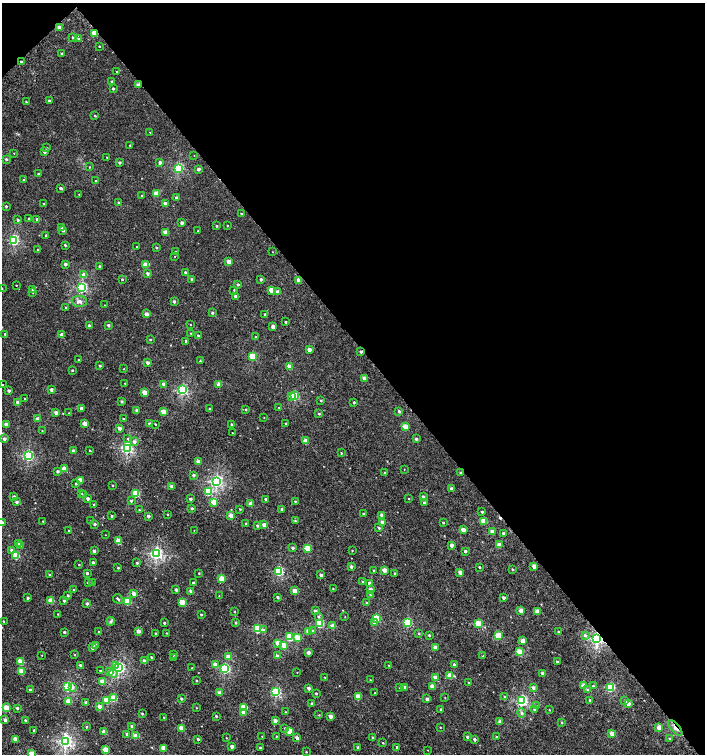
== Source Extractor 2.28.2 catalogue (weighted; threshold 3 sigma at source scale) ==
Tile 3 of 4 x 4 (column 3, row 1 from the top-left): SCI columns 3025-4430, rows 4557-6059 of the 6018 x 6060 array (HDU 1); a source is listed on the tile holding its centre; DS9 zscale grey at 2 x 2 block average (1 PNG px = mean of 2 x 2 image px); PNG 707 x 756 px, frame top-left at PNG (2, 3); each listed source drawn as its Kron ellipse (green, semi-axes under 4 px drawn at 4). Shown black and unused: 46% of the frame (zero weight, under 3 of 5 exposures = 2% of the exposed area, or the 3 px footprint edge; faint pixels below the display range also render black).
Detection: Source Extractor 2.28.2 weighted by HDU 2 'WHT'; one run over the whole footprint, this tile lists its part. Background 0.00107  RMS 0.0022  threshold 0.0101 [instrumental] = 3 sigma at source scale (4.5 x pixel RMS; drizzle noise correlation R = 1.50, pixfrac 1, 0.0396/0.0396 arcsec/px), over >= 5 px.
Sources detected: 436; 1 cosmic-ray / hot-pixel residue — neither listed nor drawn; the other 435 listed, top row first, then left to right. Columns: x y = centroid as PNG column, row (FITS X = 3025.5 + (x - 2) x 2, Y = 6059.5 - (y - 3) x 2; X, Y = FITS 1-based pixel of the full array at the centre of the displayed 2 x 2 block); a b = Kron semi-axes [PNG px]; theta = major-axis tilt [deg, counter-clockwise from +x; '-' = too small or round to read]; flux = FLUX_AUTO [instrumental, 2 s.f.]
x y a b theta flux
59 27 2 2 - 5.4
94 33 2 2 - 9.1
73 37 2 2 - 0.84
79 39 3 2 - 0.81
99 46 2 2 - 0.36
62 53 2 2 - 0.82
21 62 2 2 - 1.3
117 72 2 2 - 0.62
111 81 2 2 - 0.56
138 85 2 2 - 3.6
113 88 2 2 - 1
49 101 2 2 - 1.4
26 102 2 2 - 0.4
95 116 3 2 - 0.47
150 132 2 2 - 0.26
130 145 2 2 - 0.48
47 148 3 2 - 0.59
44 151 2 2 - 2.4
14 153 2 2 - 0.23
194 155 2 2 - 0.17
107 157 2 2 - 0.23
6 159 2 2 - 1
160 162 2 2 - 2
119 163 2 2 - 1.5
89 167 3 2 - 0.4
178 168 3 3 - 56
198 169 2 2 - 2.2
38 174 2 2 - 1.2
23 180 3 2 - 0.35
96 181 2 2 - 0.31
61 188 3 2 - 1.2
156 193 3 2 - 8.2
79 195 2 2 - 0.13
142 196 2 2 - 0.32
176 198 2 2 - 1.8
119 203 2 2 - 1.1
165 203 2 2 - 3.1
44 204 2 2 - 0.55
6 206 2 2 - 0.78
241 214 2 2 - 0.46
29 219 2 2 - 0.68
37 219 2 2 - 0.79
18 220 2 2 - 0.82
182 223 2 2 - 2.3
217 226 2 2 - 0.57
227 226 2 2 - 0.34
61 227 2 2 - 0.64
63 231 2 2 - 1.2
198 231 2 2 - 0.55
166 232 3 2 - 6.8
46 235 2 2 - 0.9
14 240 3 3 - 64
65 245 2 2 - 0.78
137 247 2 2 - 0.52
156 247 2 2 - 0.81
38 250 2 2 - 0.44
175 251 2 2 - 0.19
272 252 2 2 - 0.18
175 256 2 2 - 0.27
229 262 2 2 - 5.2
65 264 2 2 - 2.4
146 265 3 2 - 9.5
100 266 2 2 - 1
185 272 2 2 - 0.86
147 274 2 2 - 1.6
84 275 3 2 - 4.4
122 279 2 2 - 0.62
192 279 2 2 - 1.2
261 279 2 2 - 1.3
299 280 2 2 - 6.8
238 284 2 2 - 0.99
16 285 2 2 - 0.24
82 287 3 3 - 62
2 288 2 2 - 0.2
33 290 2 2 - 1.1
234 290 2 2 - 0.31
271 290 2 2 - 7.7
33 292 2 2 - 0.28
277 292 2 2 - 2.6
236 296 2 2 - 2.6
79 301 8 5 -3 2.1
174 302 2 2 - 1.6
104 305 2 2 - 0.2
65 307 2 2 - 0.3
212 313 2 2 - 1.1
146 314 2 2 - 3.6
265 314 2 2 - 1.1
285 322 2 2 - 0.51
108 325 2 2 - 1.6
190 325 2 2 - 0.26
89 326 2 2 - 2.4
273 327 2 2 - 4.2
191 333 2 2 - 0.31
5 334 2 2 - 1.1
62 335 2 2 - 4.3
198 335 2 2 - 0.69
256 337 2 2 - 0.59
150 339 2 2 - 0.48
186 341 2 2 - 1.8
309 350 2 2 - 4.4
361 352 2 2 - 1.5
252 356 3 3 - 25
79 360 2 2 - 0.5
200 361 2 2 - 0.49
148 363 2 2 - 2.3
100 366 2 2 - 0.78
290 366 2 2 - 8.4
124 369 2 2 - 0.19
72 370 2 2 - 0.64
364 378 2 2 - 2.6
125 383 2 2 - 0.29
163 384 2 2 - 2.8
219 384 2 2 - 6.5
2 385 2 2 - 0.22
51 390 2 2 - 2.8
182 390 3 3 - 71
9 391 2 2 - 1.6
145 392 2 2 - 7.9
292 396 3 2 - 5.3
295 396 3 3 - 28
25 399 2 2 - 0.4
321 400 2 2 - 0.56
122 401 2 2 - 1.1
18 402 2 2 - 2.6
354 402 2 2 - 0.84
81 408 2 2 - 1.9
279 408 2 2 - 0.27
209 409 2 2 - 0.82
246 409 2 2 - 0.43
137 410 2 2 - 2
399 411 2 2 - 1.3
163 412 3 2 - 10
56 413 2 2 - 3.7
69 413 2 2 - 0.22
319 413 2 2 - 0.63
264 418 2 2 - 0.22
38 419 2 2 - 5.3
124 419 2 2 - 0.79
84 424 2 2 - 5.9
149 424 2 2 - 1.7
155 424 2 2 - 0.48
232 424 2 2 - 1.1
286 424 2 2 - 0.37
6 425 2 2 - 4.5
405 427 2 2 - 11
119 428 2 2 - 2.9
42 431 2 2 - 0.28
232 433 2 2 - 0.39
4 439 2 2 - 1.8
128 439 4 3 - 0.55
416 439 2 2 - 0.92
305 441 2 2 - 5.8
134 442 3 3 - 1.9
127 448 3 3 - 85
90 450 2 2 - 0.45
73 451 2 2 - 2.5
341 453 2 2 - 0.41
28 456 3 3 - 72
198 462 2 2 - 5.7
64 469 3 2 - 8.9
404 469 2 2 - 0.18
57 471 2 2 - 1.4
385 473 3 3 - 0.61
461 473 2 2 - 1.3
193 475 2 2 - 1.7
80 480 2 2 - 7.4
216 481 3 3 - 100
76 484 2 2 - 0.54
113 485 2 2 - 0.45
172 487 2 2 - 3.7
452 489 2 2 - 3.4
208 492 3 3 - 21
82 493 3 2 - 0.35
136 493 3 3 - 23
84 495 3 2 - 0.34
14 496 2 2 - 1.7
423 497 2 2 - 1.3
88 499 2 2 - 2.2
190 499 2 2 - 1.6
266 499 2 2 - 2.1
409 499 2 2 - 0.31
131 501 2 2 - 0.87
295 501 3 2 - 0.45
16 502 2 2 - 1.2
214 502 2 2 - 9.5
424 503 2 2 - 0.7
251 504 2 2 - 7
94 505 2 2 - 0.31
192 508 2 2 - 0.73
240 509 3 2 - 0.42
282 509 2 2 - 1.5
139 510 2 2 - 0.31
482 512 2 2 - 0.74
168 514 2 2 - 0.5
363 514 2 2 - 1
382 515 2 2 - 3.1
112 516 2 2 - 0.67
148 516 2 2 - 2.2
231 516 2 2 - 7.8
43 521 2 2 - 0.42
91 521 2 2 - 0.33
296 521 3 3 - 0.54
484 521 3 2 - 12
2 522 3 2 - 2.7
382 522 2 2 - 2.6
443 522 2 2 - 0.56
246 523 2 2 - 0.79
94 524 2 2 - 1.5
264 525 2 2 - 3.4
257 526 3 2 - 0.8
379 528 3 2 - 0.77
194 530 2 2 - 0.17
463 530 2 2 - 5.3
69 531 2 2 - 1
492 532 2 2 - 5.8
504 533 2 2 - 1.4
105 535 2 2 - 0.16
118 541 3 2 - 13
19 543 2 2 - 3.7
21 545 3 3 - 0.64
451 545 2 2 - 3.3
499 545 2 2 - 6.1
292 548 2 2 - 1.6
307 548 3 3 - 15
12 550 3 3 - 1.8
352 550 2 2 - 0.3
94 551 2 2 - 1.6
465 551 2 2 - 1.3
156 554 3 3 - 110
16 556 3 3 - 19
93 562 2 2 - 1.5
137 563 3 2 - 0.68
79 565 2 2 - 0.34
534 566 2 2 - 4.4
351 567 2 2 - 2.1
479 567 2 2 - 0.57
118 568 2 2 - 0.54
512 569 2 2 - 0.63
374 570 2 2 - 0.53
384 570 2 2 - 5.4
279 571 3 3 - 46
460 572 2 2 - 3.9
87 573 2 2 - 1.3
199 573 2 2 - 0.4
395 573 2 2 - 1
49 575 2 2 - 0.7
321 575 2 2 - 2.2
222 579 3 2 - 13
92 582 3 2 - 0.26
362 582 2 2 - 0.65
88 583 3 3 - 0.93
193 583 2 2 - 1.1
369 583 2 2 - 1.3
333 588 3 2 - 0.25
370 589 2 2 - 3.1
74 590 2 2 - 0.6
176 590 2 2 - 1.1
191 591 2 2 - 2.4
295 591 2 2 - 8.6
134 594 2 2 - 6.2
68 595 2 2 - 0.89
370 595 3 2 - 0.38
219 596 2 2 - 0.18
278 597 2 2 - 1.1
28 598 2 2 - 1.3
504 598 2 2 - 1.7
118 599 5 2 - 0.95
51 600 3 2 - 10
64 601 2 2 - 0.9
127 601 3 3 - 17
182 602 3 3 - 13
366 602 3 2 - 0.4
87 603 2 2 - 1.2
234 611 2 2 - 0.29
315 611 2 2 - 1.4
521 611 2 2 - 7.5
537 611 2 2 - 6.8
58 614 2 2 - 0.34
201 614 2 2 - 0.59
318 616 3 3 - 0.71
345 617 3 2 - 0.2
376 618 3 3 - 30
3 621 2 2 - 0.36
111 621 4 2 - 0.7
236 622 3 2 - 0.8
374 622 4 3 - 1.1
407 622 3 3 - 41
164 623 2 2 - 0.82
320 623 3 3 - 32
478 624 3 3 - 20
333 626 2 2 - 7.6
257 629 3 3 - 29
263 630 3 3 - 0.82
99 631 2 2 - 0.34
138 631 2 2 - 3.9
308 631 2 2 - 4.8
313 631 3 3 - 1
64 632 2 2 - 1.1
558 632 2 2 - 0.87
155 633 3 2 - 0.39
166 633 2 2 - 0.26
419 633 3 2 - 0.42
429 635 2 2 - 0.77
585 635 4 3 - 0.95
498 636 3 3 - 19
289 637 3 3 - 23
298 638 3 3 - 14
597 638 3 3 - 130
522 641 2 2 - 5.6
278 643 2 2 - 6.7
96 645 2 2 - 1.9
284 645 3 2 - 8.5
92 648 2 2 - 1.8
435 648 2 2 - 5.9
520 652 3 3 - 14
308 653 2 2 - 3.1
174 654 2 2 - 0.32
42 655 2 2 - 0.2
75 655 2 2 - 0.3
278 656 2 2 - 2.2
483 656 2 2 - 0.42
151 657 2 2 - 0.44
173 657 3 3 - 0.46
228 657 3 2 - 5.2
144 661 2 2 - 3.8
21 662 3 2 - 13
557 662 2 2 - 1.2
80 665 2 2 - 1.1
115 665 3 3 - 3.5
215 665 3 2 - 4.2
389 665 2 2 - 0.27
454 665 2 2 - 1.2
119 668 3 3 - 90
192 668 2 2 - 0.33
225 669 3 3 - 58
100 670 2 2 - 0.39
21 671 3 2 - 9.2
109 672 3 3 - 1.8
297 672 2 2 - 0.15
113 673 4 3 - 1.3
543 673 2 2 - 3.8
450 676 3 3 - 12
325 677 2 2 - 0.39
435 677 2 2 - 4.7
196 680 2 2 - 0.54
370 680 2 2 - 0.39
103 681 3 2 - 9.5
468 683 2 2 - 0.29
432 686 2 2 - 5.5
584 686 3 3 - 10
593 686 3 3 - 0.71
68 687 3 3 - 61
72 687 3 3 - 2.6
405 687 3 2 - 1.6
610 687 3 3 - 44
309 688 2 2 - 2.2
399 688 2 2 - 0.26
533 688 3 3 - 1.8
30 690 2 2 - 2
588 690 3 3 - 1.6
276 692 3 3 - 51
219 693 2 2 - 5.6
316 693 2 2 - 0.64
375 693 2 2 - 0.24
358 697 3 3 - 14
505 697 3 3 - 0.85
114 698 3 3 - 14
445 698 2 2 - 0.22
181 699 2 2 - 1
427 699 2 2 - 1.9
107 700 3 3 - 15
590 700 2 2 - 1.1
69 701 2 2 - 6.3
522 701 3 3 - 79
625 701 3 3 - 1.1
86 703 2 2 - 2.3
628 703 3 2 - 5.7
312 704 2 2 - 1.7
99 706 2 2 - 4
536 706 3 3 - 0.64
244 707 3 3 - 21
6 708 3 3 - 15
17 708 2 2 - 1.1
196 708 2 2 - 0.28
441 709 2 2 - 0.54
535 710 3 3 - 1.2
549 710 2 2 - 0.27
243 712 3 2 - 2.6
286 712 2 2 - 0.27
522 713 4 4 - 1.2
142 714 2 2 - 0.72
319 715 3 2 - 0.29
216 716 3 2 - 0.58
330 716 2 2 - 3.8
164 717 2 2 - 0.46
5 720 2 2 - 2.2
25 720 2 2 - 0.7
275 721 2 2 - 3.3
500 722 2 2 - 4.1
562 722 3 2 - 0.47
132 726 2 2 - 3
86 727 2 2 - 0.58
440 727 2 2 - 0.28
181 728 2 2 - 11
285 728 3 3 - 0.58
659 728 3 2 - 6
675 728 9 3 -49 2.2
34 730 2 2 - 0.47
289 731 3 3 - 12
104 732 2 2 - 5.7
127 734 2 2 - 1.5
612 734 3 2 - 7.9
136 736 2 2 - 11
262 736 2 2 - 0.25
276 736 2 2 - 0.31
467 737 2 2 - 1.2
496 737 2 2 - 0.61
226 738 2 2 - 0.25
297 738 2 2 - 2.6
373 738 3 2 - 0.98
15 739 2 2 - 5.9
198 739 2 2 - 0.97
474 739 2 2 - 1.4
670 739 3 3 - 0.73
66 741 4 3 - 140
383 743 2 2 - 0.37
232 747 2 2 - 2.6
358 747 3 2 - 0.68
397 747 2 2 - 1
163 748 2 2 - 9.8
260 748 2 2 - 1.5
105 750 3 2 - 10
428 750 2 2 - 0.19
306 752 2 2 - 0.32
32 754 3 2 - 10
Overlapping masked pixels (flux is a lower limit): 7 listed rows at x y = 94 33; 21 62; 138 85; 361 352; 461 473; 597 638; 675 728
Isophote crosses this tile's border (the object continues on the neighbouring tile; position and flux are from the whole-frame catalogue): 2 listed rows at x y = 2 522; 32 754